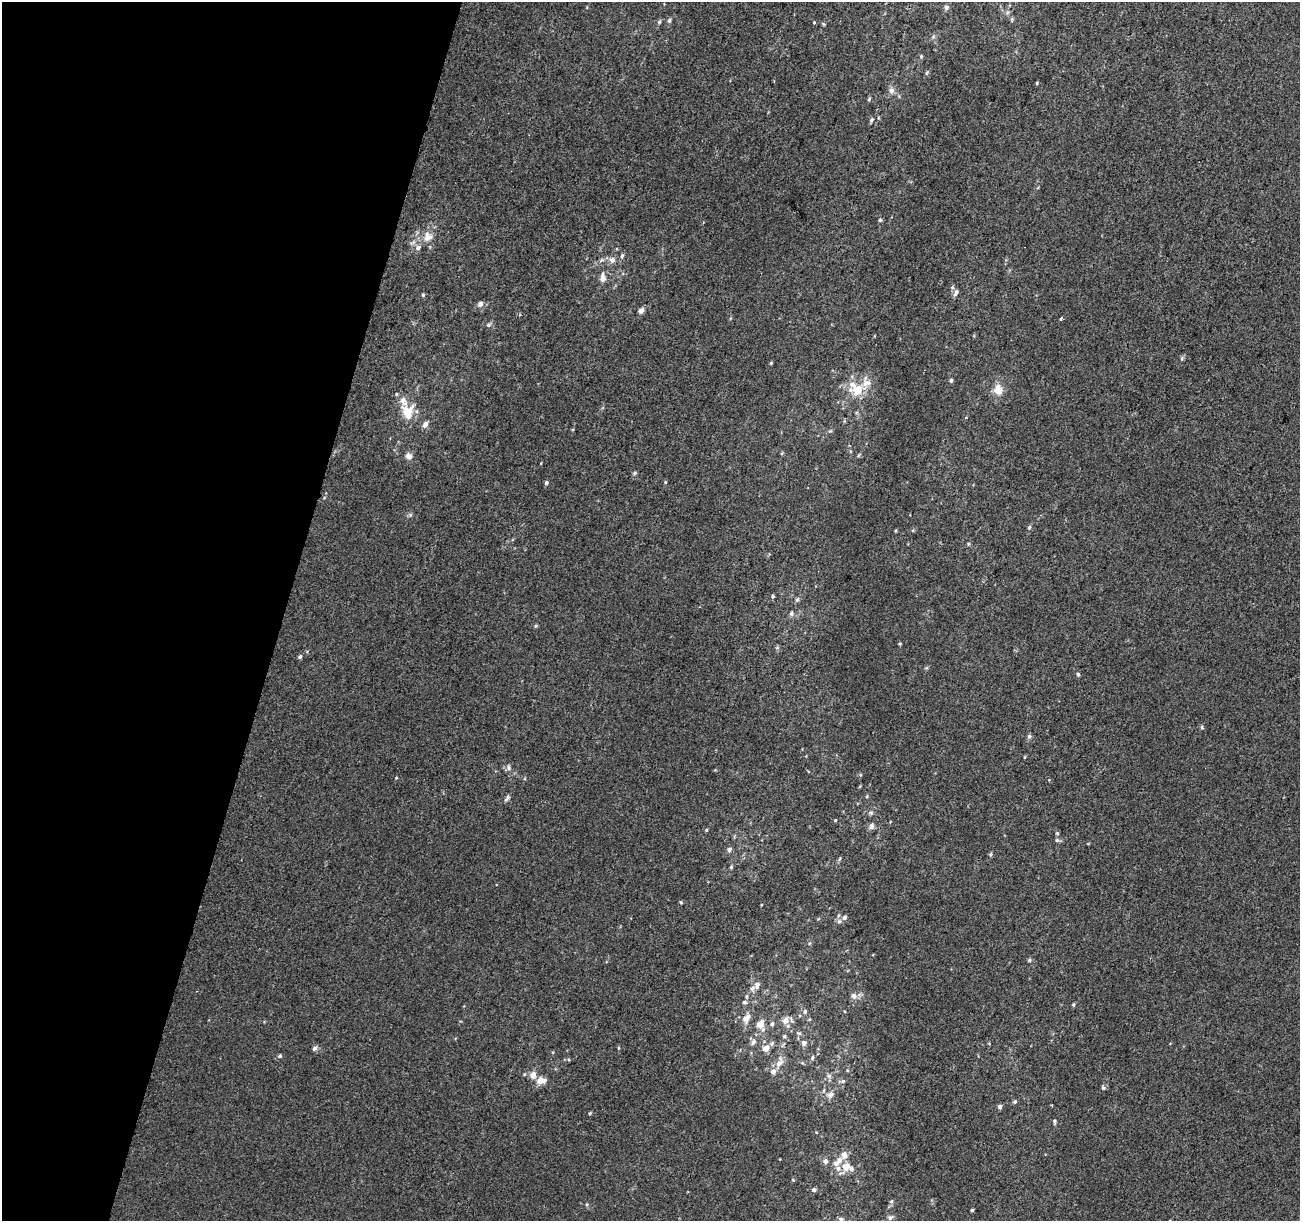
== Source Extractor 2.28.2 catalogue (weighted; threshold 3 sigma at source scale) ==
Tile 9 of 4 x 4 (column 1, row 3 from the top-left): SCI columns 27-1324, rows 1552-2770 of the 5231 x 5470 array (HDU 1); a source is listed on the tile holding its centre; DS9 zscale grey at full resolution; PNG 1302 x 1223 px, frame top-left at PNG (2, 2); no overlay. Shown black and unused: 22% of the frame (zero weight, under 2 of 3 exposures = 2% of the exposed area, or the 3 px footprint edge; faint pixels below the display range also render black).
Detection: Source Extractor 2.28.2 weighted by HDU 2 'WHT'; one run over the whole footprint, this tile lists its part. Background 0.00368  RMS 0.0054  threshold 0.0244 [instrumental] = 3 sigma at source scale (4.5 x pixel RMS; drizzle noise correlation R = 1.50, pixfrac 1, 0.0396/0.0396 arcsec/px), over >= 5 px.
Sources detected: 129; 13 inside a brighter listed object's ellipse — not listed separately; the other 116 listed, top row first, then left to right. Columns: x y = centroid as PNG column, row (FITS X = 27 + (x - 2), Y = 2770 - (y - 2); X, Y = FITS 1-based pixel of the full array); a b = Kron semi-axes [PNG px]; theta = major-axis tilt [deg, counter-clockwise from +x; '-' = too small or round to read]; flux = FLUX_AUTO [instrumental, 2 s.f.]
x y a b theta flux
946 7 6 5 - 1.8
1012 19 7 3 -82 0.73
669 20 7 5 87 1.1
659 22 6 5 - 0.94
814 22 3 3 - 2.2
823 24 5 4 - 0.65
921 56 5 5 - 0.72
927 73 6 4 25 0.78
1037 83 5 3 - 0.53
891 91 8 7 - 2.5
869 99 5 4 - 0.71
871 120 6 5 - 1.1
880 220 5 4 - 1
428 237 13 12 - 6.4
418 248 7 6 - 2.1
622 256 7 4 64 1.1
601 260 8 5 25 1.4
612 260 8 8 - 2.8
603 278 12 6 90 3.7
952 287 6 5 - 0.86
956 293 11 5 66 1.6
423 295 5 4 - 0.76
480 304 7 6 - 2.2
641 311 5 5 - 3
1061 318 3 3 - 2.9
489 325 9 5 28 1.3
1182 359 7 5 89 0.92
771 363 5 3 - 0.55
951 380 5 4 - 0.99
857 390 16 14 -90 12
999 391 10 8 -1 5.7
403 401 43 15 -46 11
830 431 7 4 43 0.81
782 453 5 4 - 0.59
859 455 6 3 70 0.58
409 456 9 8 - 2.9
634 473 5 4 - 0.89
665 482 4 4 - 0.54
546 483 5 4 - 1
410 515 6 5 - 0.91
1029 527 6 4 68 0.86
968 544 5 3 - 0.57
773 596 4 4 - 0.79
797 600 6 5 - 1.1
791 614 6 6 - 1.3
535 626 6 4 71 0.62
777 648 6 5 - 0.85
300 657 5 5 - 1
926 668 6 4 18 0.65
1078 674 4 4 - 1
1202 727 6 4 -50 0.75
1029 736 6 6 - 1.2
1025 757 5 3 - 0.41
508 768 9 7 -77 1.8
396 778 4 4 - 0.44
867 796 5 3 - 0.58
507 798 10 5 54 1.3
871 813 7 6 - 1.2
835 820 4 3 - 0.51
871 826 9 7 66 1.8
706 830 4 3 - 0.59
1057 833 5 5 - 0.68
1057 840 6 5 - 1
729 850 6 5 - 1.6
990 854 6 4 82 0.75
839 859 6 3 69 0.73
731 867 5 4 - 0.82
681 902 5 4 - 0.63
761 905 4 3 - 0.37
844 917 6 5 - 1.6
839 921 7 6 - 1.5
809 943 6 5 - 0.76
1029 960 6 4 24 0.82
757 985 8 6 65 2.3
746 996 6 6 - 1.2
854 996 8 8 - 2.4
744 1002 7 4 -9 1.1
1073 1004 5 4 - 0.75
805 1012 6 6 - 1.4
746 1018 13 8 49 4.7
785 1020 9 8 - 4
760 1024 9 8 - 6.2
772 1024 7 5 74 1.2
799 1033 7 5 -19 1.1
784 1036 6 5 - 1
753 1042 9 7 59 2.1
804 1043 5 5 - 2.8
772 1044 6 6 - 1.3
315 1048 8 6 49 1.4
618 1048 5 3 - 0.51
766 1048 8 6 53 4.2
280 1056 5 5 - 0.86
812 1057 7 5 65 1.2
779 1062 18 9 68 4.8
524 1074 5 4 - 0.64
533 1075 8 6 78 4.2
829 1076 8 6 -74 1.6
540 1081 8 8 - 4.5
843 1081 7 5 15 1.3
1103 1088 5 5 - 1.2
830 1095 10 9 - 3.3
1015 1101 5 5 - 0.99
1000 1106 5 4 - 2
590 1113 4 4 - 0.63
1054 1122 7 4 -80 0.84
844 1155 10 8 86 3.7
825 1161 5 5 - 2.5
846 1167 6 6 - 7.1
838 1168 9 8 - 3.1
793 1180 5 3 - 0.45
814 1190 6 5 - 1.3
891 1201 7 5 67 1
587 1204 5 3 - 0.56
972 1210 3 3 - 0.8
890 1217 8 6 20 1.7
841 1219 7 5 -11 1.3